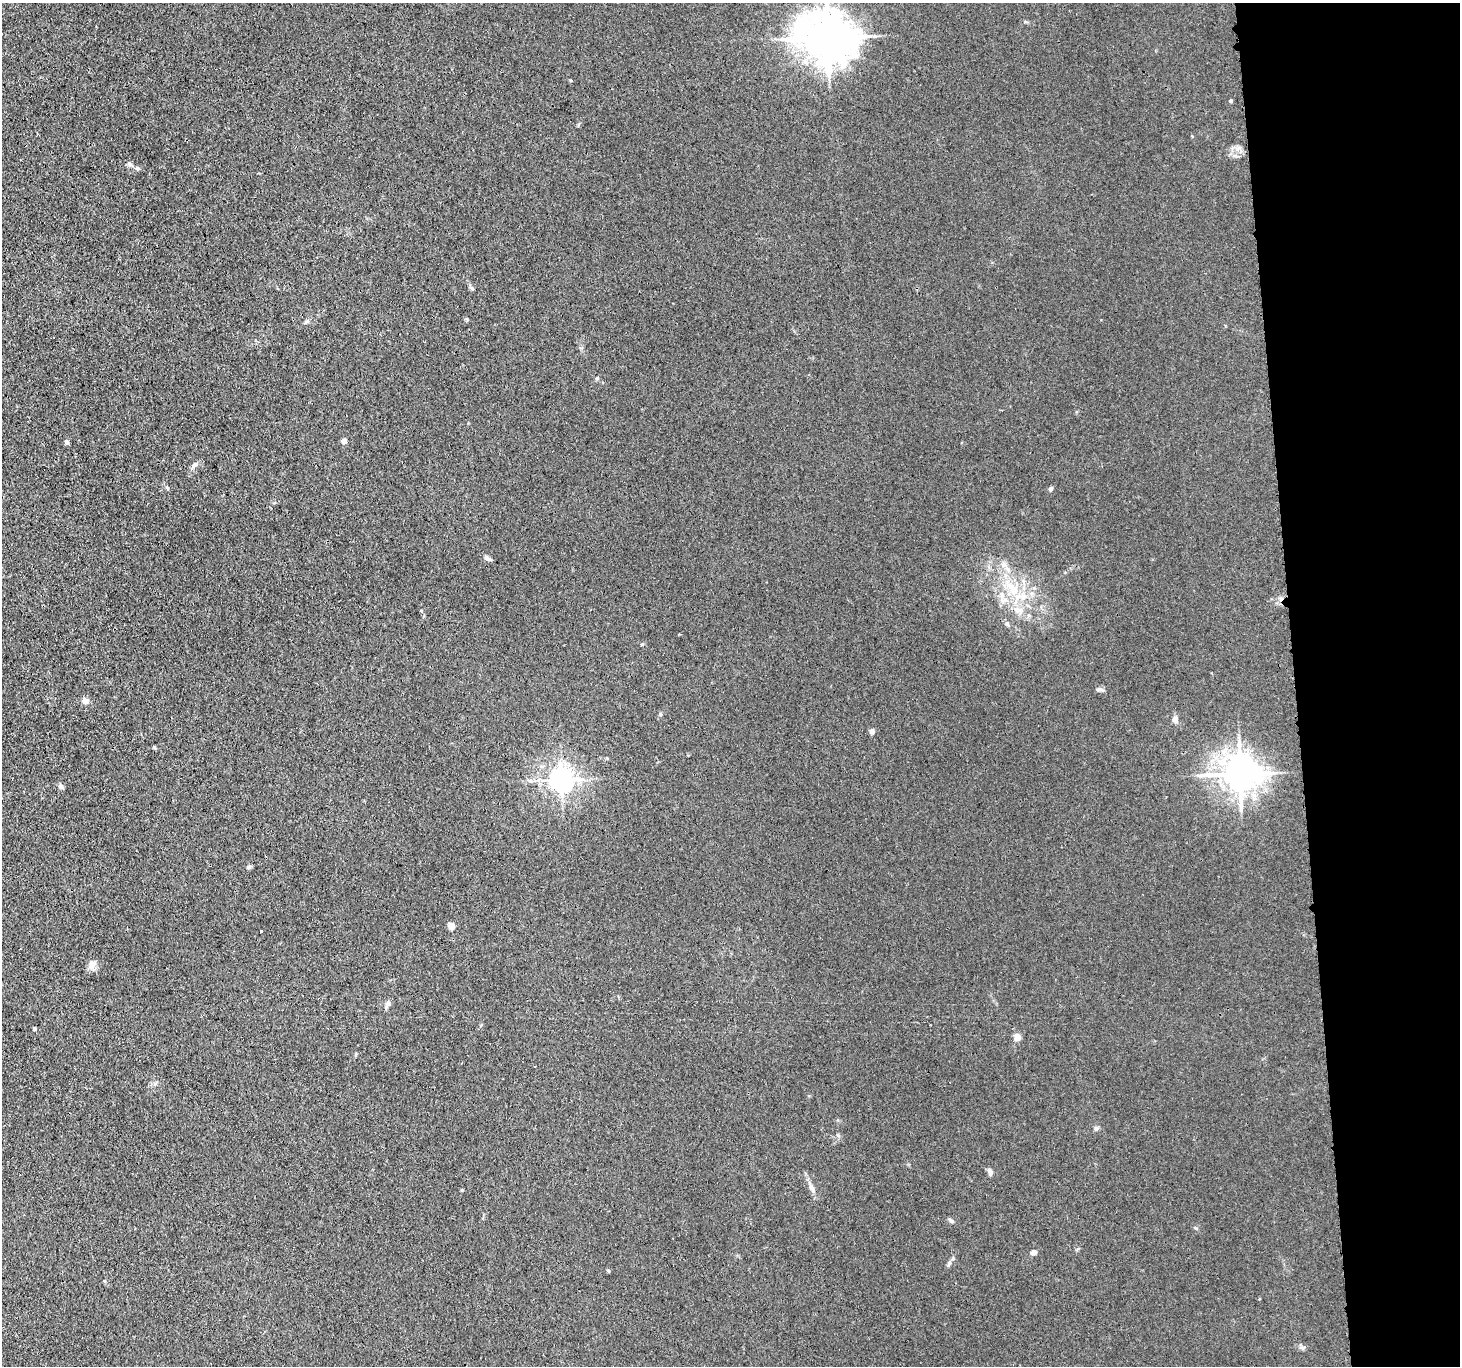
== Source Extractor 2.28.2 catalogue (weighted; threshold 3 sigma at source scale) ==
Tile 6 of 3 x 3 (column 3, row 2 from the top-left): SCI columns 2938-4395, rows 1501-2864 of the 4416 x 4389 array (HDU 1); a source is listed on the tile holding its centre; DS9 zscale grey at full resolution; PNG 1462 x 1368 px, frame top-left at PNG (2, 3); no overlay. Shown black and unused: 11% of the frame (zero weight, under 3 of 4 exposures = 3% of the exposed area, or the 3 px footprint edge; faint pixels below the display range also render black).
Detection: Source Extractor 2.28.2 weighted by HDU 2 'WHT'; one run over the whole footprint, this tile lists its part. Background 0.0279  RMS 0.0041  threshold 0.0186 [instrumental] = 3 sigma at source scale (4.5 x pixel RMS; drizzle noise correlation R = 1.50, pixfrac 1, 0.05/0.05 arcsec/px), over >= 5 px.
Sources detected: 34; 1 cosmic-ray / hot-pixel residue — not listed; the other 33 listed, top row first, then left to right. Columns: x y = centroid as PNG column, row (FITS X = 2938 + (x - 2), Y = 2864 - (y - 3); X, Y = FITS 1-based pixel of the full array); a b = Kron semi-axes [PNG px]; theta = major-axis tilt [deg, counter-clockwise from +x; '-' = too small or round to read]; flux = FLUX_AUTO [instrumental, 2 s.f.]
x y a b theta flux
827 37 16 13 -17 1700
1231 101 3 3 - 0.67
137 168 6 5 - 0.85
472 288 7 4 -37 0.67
344 441 4 4 - 3.5
67 442 6 5 - 1
194 465 10 6 44 1.5
1050 489 6 4 59 0.83
487 558 10 5 -34 1.2
1004 565 6 6 - 1.1
1013 589 23 12 -55 10
1003 600 11 5 10 1.9
1021 610 10 8 -1 2.8
1007 624 7 5 -68 0.77
1100 689 11 4 -3 0.95
85 701 8 7 - 2
1175 719 8 7 - 1.6
872 731 6 6 - 1.2
1240 774 11 10 - 840
561 780 7 7 - 350
61 786 8 5 -62 0.92
249 867 6 5 - 0.77
451 926 5 4 - 6.4
261 931 3 2 - 0.28
92 965 11 9 79 2.6
388 1004 7 7 - 1.5
34 1029 4 3 - 1.1
1018 1037 11 8 66 1.9
1096 1128 6 6 - 0.83
990 1171 9 6 -61 1.3
812 1188 13 6 -64 1.8
951 1221 8 5 -38 0.8
1034 1252 6 5 - 1.6
Isophote crosses this tile's border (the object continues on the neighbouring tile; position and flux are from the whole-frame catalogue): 1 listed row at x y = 827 37
Unlisted compact peaks at least as high as the median listed source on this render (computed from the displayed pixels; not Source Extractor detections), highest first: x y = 1196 1228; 597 378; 949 1263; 642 644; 462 1190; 1025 22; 660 714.